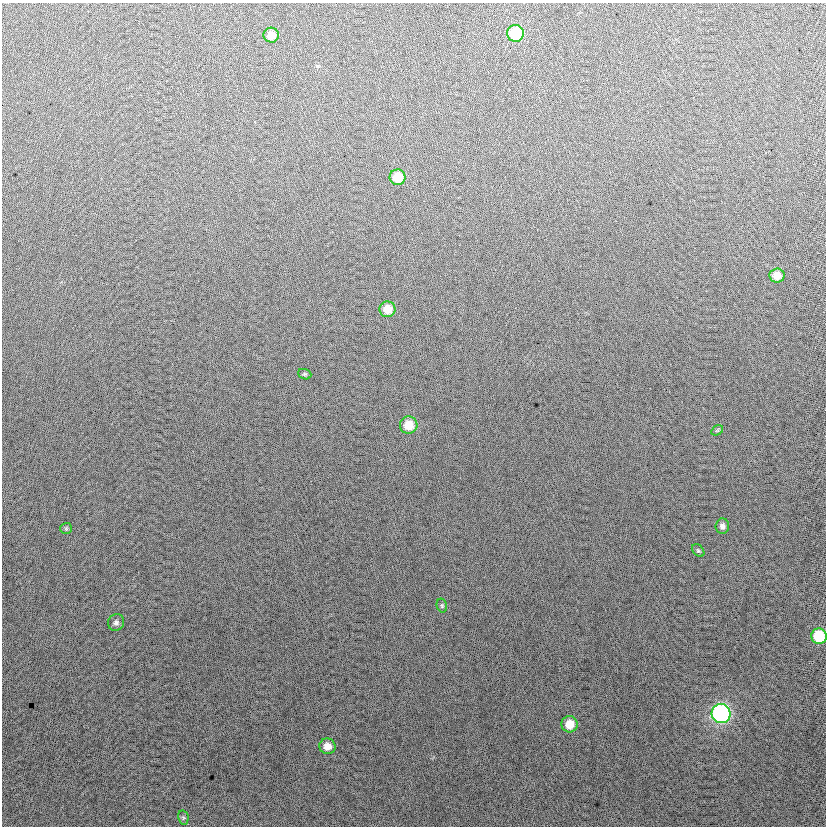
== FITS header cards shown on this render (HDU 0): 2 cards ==
NAXIS1  =                  824
NAXIS2  =                  824

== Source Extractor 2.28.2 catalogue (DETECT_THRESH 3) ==
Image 824 x 824 px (HDU 0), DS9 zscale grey, 1 PNG px = 1 image px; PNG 828 x 828 px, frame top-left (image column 1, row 824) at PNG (2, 3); each listed source drawn as its Kron ellipse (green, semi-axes under 4 px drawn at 4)
Background 12.7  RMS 14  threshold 40.5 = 3 sigma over >= 5 px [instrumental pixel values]
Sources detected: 18; all 18 listed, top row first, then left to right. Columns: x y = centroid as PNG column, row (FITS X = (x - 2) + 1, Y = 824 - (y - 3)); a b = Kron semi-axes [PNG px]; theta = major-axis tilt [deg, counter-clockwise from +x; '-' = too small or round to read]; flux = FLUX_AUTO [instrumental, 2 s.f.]
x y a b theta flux
515 33 8 8 - 45000
271 35 7 7 - 9400
397 177 8 8 - 19000
777 275 7 7 - 9700
387 309 8 8 - 15000
305 374 7 5 -20 1600
409 425 9 8 - 16000
717 430 6 4 30 1300
722 526 7 7 - 4000
66 528 6 5 - 1400
698 551 7 5 -48 1600
442 606 7 5 -75 1500
116 622 8 8 - 3300
819 636 8 7 - 38000
721 713 9 9 - 200000
569 724 8 8 - 14000
327 746 8 8 - 9000
183 817 7 5 -79 1600
At the frame edge (FLAGS 8, measured only in part): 1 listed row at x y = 819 636